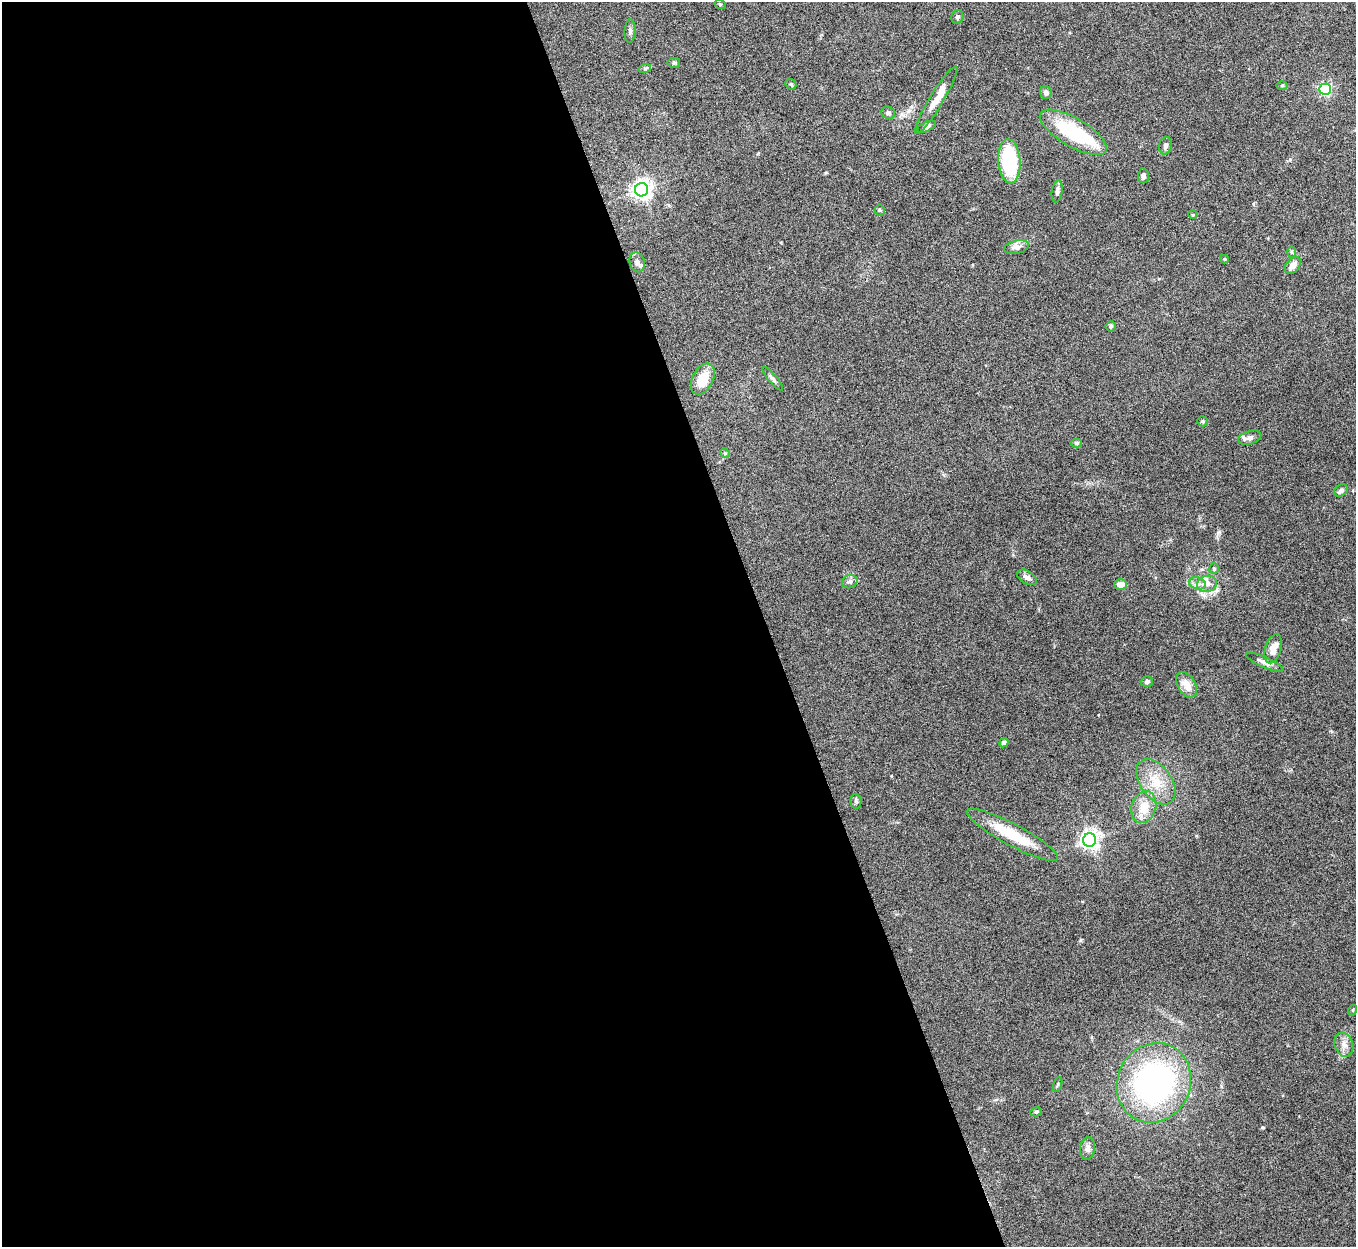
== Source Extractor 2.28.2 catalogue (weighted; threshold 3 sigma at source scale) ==
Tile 9 of 4 x 4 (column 1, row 3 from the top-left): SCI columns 2-1355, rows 1396-2640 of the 5422 x 5406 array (HDU 1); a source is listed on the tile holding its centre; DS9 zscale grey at full resolution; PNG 1358 x 1249 px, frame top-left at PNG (2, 2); each listed source drawn as its Kron ellipse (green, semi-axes under 4 px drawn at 4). Shown black and unused: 56% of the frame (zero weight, under 5 of 10 exposures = <1% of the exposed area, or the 3 px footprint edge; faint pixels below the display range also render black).
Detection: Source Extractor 2.28.2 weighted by HDU 2 'WHT'; one run over the whole footprint, this tile lists its part. Background 0.145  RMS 0.0057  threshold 0.0234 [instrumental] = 3 sigma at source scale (4.09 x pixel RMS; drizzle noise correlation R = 1.36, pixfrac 0.8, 0.05/0.05 arcsec/px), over >= 5 px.
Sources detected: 58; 1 inside a brighter object's white glare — neither listed nor drawn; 2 inside a brighter listed object's ellipse — not listed separately; the other 55 listed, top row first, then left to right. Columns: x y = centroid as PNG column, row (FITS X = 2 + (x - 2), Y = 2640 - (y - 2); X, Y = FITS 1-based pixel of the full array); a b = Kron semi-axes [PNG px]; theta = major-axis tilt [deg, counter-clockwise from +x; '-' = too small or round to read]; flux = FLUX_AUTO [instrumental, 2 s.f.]
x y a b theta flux
720 4 5 3 - 0.52
957 17 7 5 63 1.2
630 31 11 5 87 1.6
674 63 6 5 - 0.96
645 68 6 4 19 0.77
791 84 6 5 - 0.77
1282 85 6 4 1 0.59
1325 89 6 5 - 75
1046 93 6 6 - 2
936 100 39 7 59 8.1
888 113 7 6 - 1.4
926 127 10 4 25 1.7
1073 132 38 14 -30 38
1165 146 9 6 78 1.8
1009 161 22 11 -86 39
1143 176 7 5 87 1.6
642 190 6 6 - 280
1057 191 11 5 82 2
880 210 5 5 - 0.69
1193 215 4 3 - 0.49
1017 247 12 6 12 3
1292 252 6 4 -89 0.72
1225 259 4 4 - 0.62
637 262 10 7 -74 2.3
1293 265 9 6 49 3.6
1110 326 5 5 - 1
703 379 16 10 63 11
773 379 15 4 -49 1.4
1202 421 5 5 - 0.95
1250 438 12 6 16 2.6
1076 443 5 4 - 0.99
725 453 5 4 - 0.63
1341 490 7 5 34 1.5
1214 569 5 4 - 0.73
1027 577 11 6 -30 2.5
850 582 8 6 22 1.5
1197 583 8 6 -16 2.1
1120 584 6 5 - 4.6
1207 584 10 8 15 2.9
1273 649 15 8 73 5
1265 662 20 5 -24 3.1
1147 682 6 5 - 1.5
1187 685 14 9 -59 6
1004 743 5 4 - 2.1
1156 782 25 15 -55 13
856 801 7 5 -89 1.1
1144 807 16 12 70 9
1012 835 51 10 -28 22
1089 840 7 6 - 260
1353 1010 5 3 - 0.46
1344 1045 12 9 -72 3.5
1154 1083 40 36 64 140
1057 1085 8 3 71 0.72
1036 1112 5 4 - 0.79
1088 1149 11 7 83 2.4
Unlisted compact peaks at least as high as the median listed source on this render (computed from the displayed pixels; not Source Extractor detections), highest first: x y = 1218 533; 1262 1127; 1290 159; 1081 940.